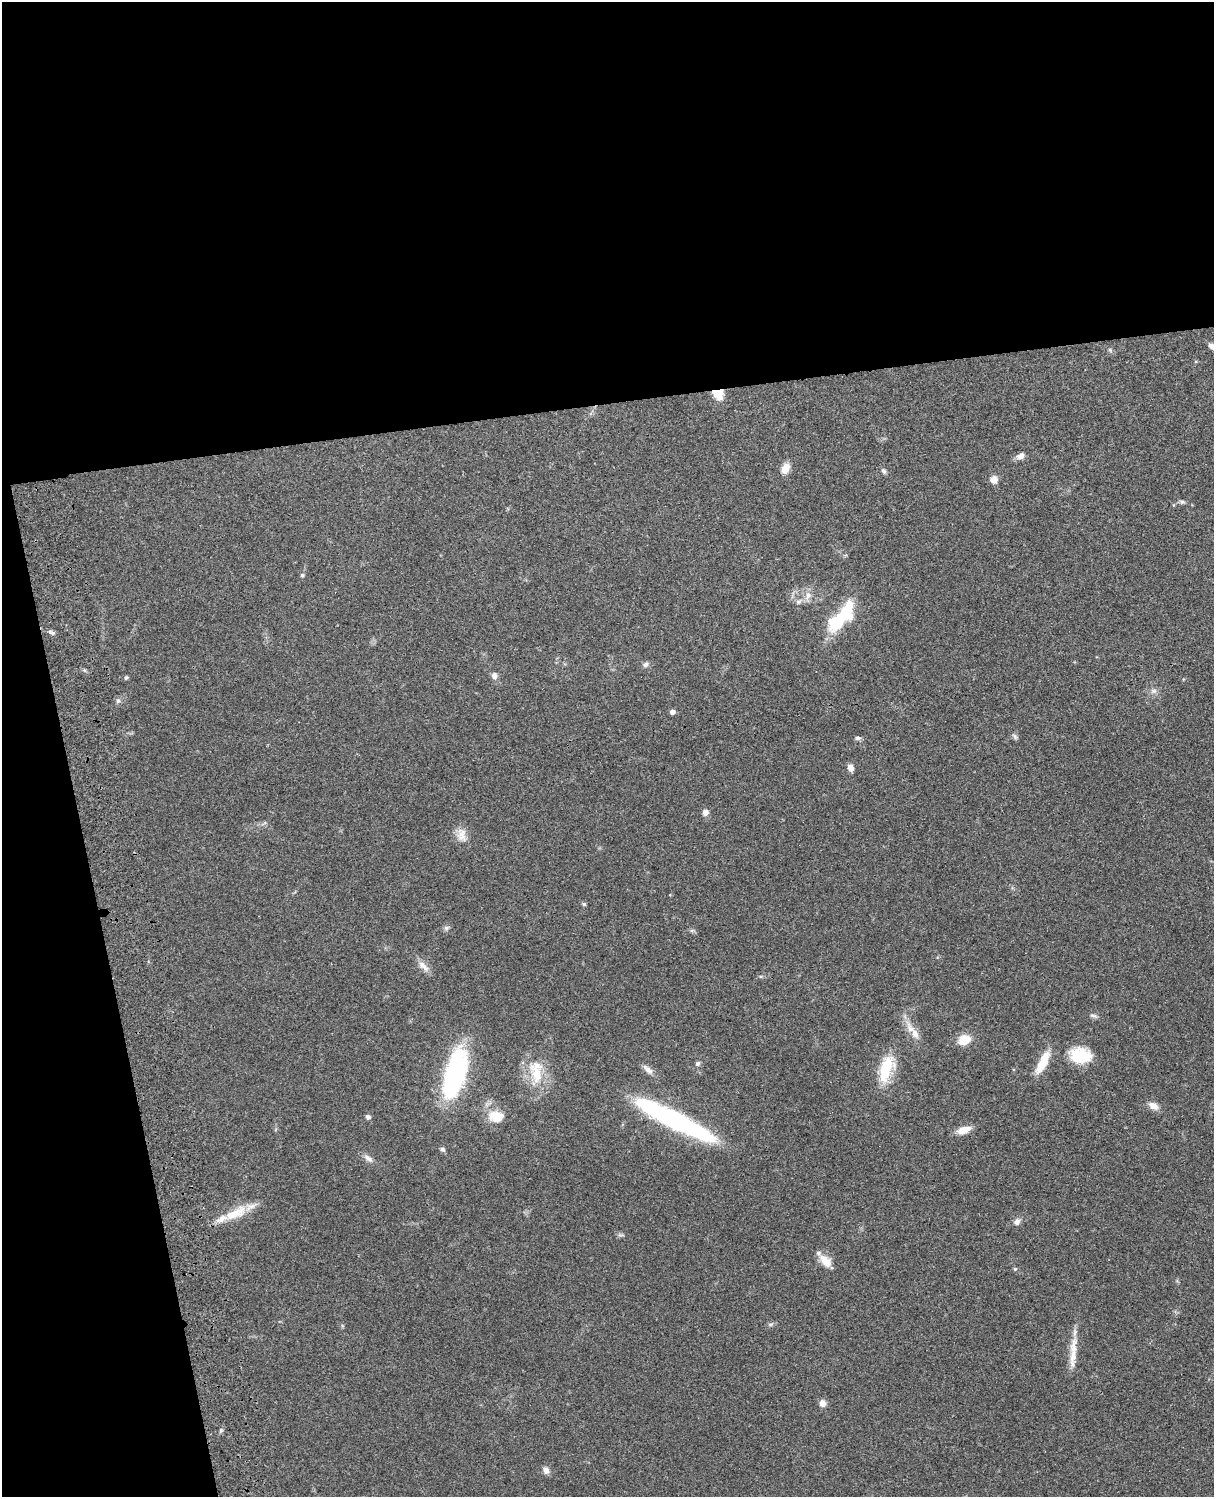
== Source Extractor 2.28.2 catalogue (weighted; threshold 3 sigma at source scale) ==
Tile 1 of 4 x 3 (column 1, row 1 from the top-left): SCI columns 119-1330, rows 3153-4647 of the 5085 x 4924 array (HDU 1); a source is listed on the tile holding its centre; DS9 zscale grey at full resolution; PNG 1216 x 1499 px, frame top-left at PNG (2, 2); no overlay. Shown black and unused: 33% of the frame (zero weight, under 3 of 4 exposures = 6% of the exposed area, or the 3 px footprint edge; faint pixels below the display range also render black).
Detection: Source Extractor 2.28.2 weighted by HDU 2 'WHT'; one run over the whole footprint, this tile lists its part. Background 0.104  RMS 0.0065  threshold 0.0294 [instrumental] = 3 sigma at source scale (4.5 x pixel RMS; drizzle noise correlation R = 1.50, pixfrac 1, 0.05/0.05 arcsec/px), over >= 5 px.
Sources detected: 58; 2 inside a brighter object's white glare — not listed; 2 inside a brighter listed object's ellipse — not listed separately; the other 54 listed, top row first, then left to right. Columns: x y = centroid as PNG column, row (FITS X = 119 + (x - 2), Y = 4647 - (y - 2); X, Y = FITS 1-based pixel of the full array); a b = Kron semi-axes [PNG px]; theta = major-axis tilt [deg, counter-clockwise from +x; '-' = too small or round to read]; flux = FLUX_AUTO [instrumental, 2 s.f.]
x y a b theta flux
1212 346 9 7 -28 3.4
1110 350 7 4 -46 1.1
718 393 12 10 -21 12
1021 456 12 7 27 3.3
785 468 12 8 67 6.6
884 471 8 5 -53 1.5
994 479 9 9 - 3.8
1182 502 7 5 10 1.3
302 575 5 5 - 0.92
808 596 12 8 67 4.3
798 602 8 5 17 1.8
841 617 46 17 50 32
51 632 11 5 -27 1.7
646 664 8 6 32 2.1
494 676 9 7 -81 2.8
126 678 5 4 - 0.88
1154 691 8 6 20 2.1
118 701 7 5 68 1.5
672 712 4 4 - 3.3
1015 736 9 5 -52 1.4
858 738 8 5 -1 1.5
851 768 8 6 -69 4
705 812 7 6 - 3.4
461 835 20 13 -79 6.6
584 904 5 5 - 0.97
446 928 7 6 - 1.6
692 931 7 4 0 1.2
423 966 19 8 -43 4.8
1093 1015 11 4 -6 1.5
915 1033 23 9 -59 7.9
964 1040 12 10 24 12
1079 1055 23 19 14 19
698 1063 7 6 - 1.4
1042 1063 33 10 63 12
648 1069 16 7 -41 3.7
886 1069 33 14 72 25
454 1073 47 21 72 89
536 1074 30 17 -75 21
1153 1106 13 8 -30 4.5
368 1117 6 5 - 1.7
496 1117 18 14 -10 13
675 1120 83 14 -27 130
963 1130 16 8 19 7
442 1149 7 5 -32 1.5
368 1158 14 7 -35 3.3
236 1213 37 13 27 16
1017 1222 9 8 - 2.6
826 1261 19 10 -44 7.3
1015 1269 6 5 - 0.8
771 1324 8 4 1 1.2
1073 1352 49 8 86 11
822 1403 8 7 - 3.7
221 1430 6 4 46 0.99
546 1470 9 7 -72 3
Overlapping masked pixels (flux is a lower limit): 1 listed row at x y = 718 393
Isophote crosses this tile's border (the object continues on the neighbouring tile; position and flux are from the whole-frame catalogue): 1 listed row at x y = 1212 346